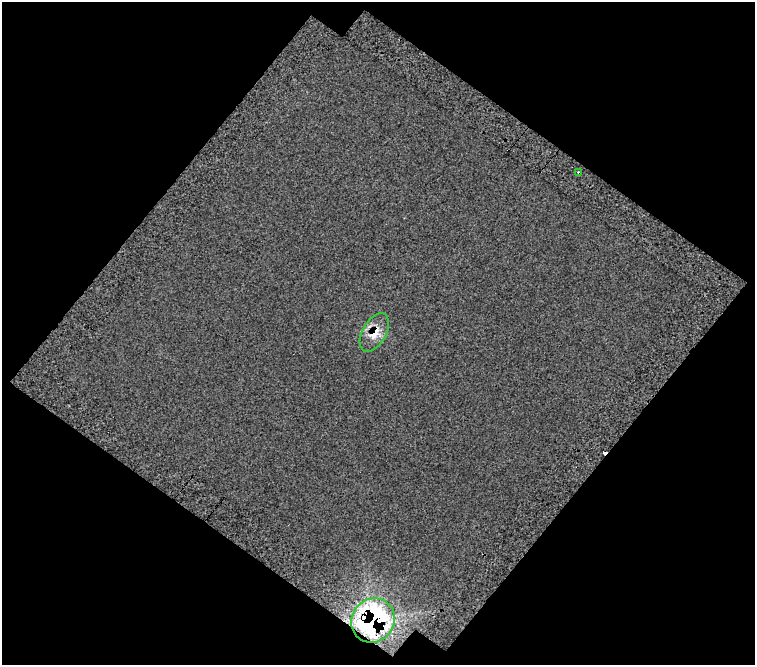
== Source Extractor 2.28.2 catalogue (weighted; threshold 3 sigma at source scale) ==
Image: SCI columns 55-807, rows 97-759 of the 855 x 859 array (HDU 1 of 3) = the unmasked area's bounding box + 8 px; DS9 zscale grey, full resolution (1 PNG px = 1 image px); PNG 757 x 667 px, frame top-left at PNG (2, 2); each listed source drawn as its Kron ellipse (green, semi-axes under 4 px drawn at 4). Shown black and unused: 49% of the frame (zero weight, under 3 of 5 exposures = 22% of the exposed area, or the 3 px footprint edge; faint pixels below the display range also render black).
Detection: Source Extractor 2.28.2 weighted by HDU 2 'WHT'. Background 0.00584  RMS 0.018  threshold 0.083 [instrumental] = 3 sigma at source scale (4.5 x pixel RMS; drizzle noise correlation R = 1.50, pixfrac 1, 0.0396/0.0396 arcsec/px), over >= 5 px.
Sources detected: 5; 2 cosmic-ray / hot-pixel residue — neither listed nor drawn; the other 3 listed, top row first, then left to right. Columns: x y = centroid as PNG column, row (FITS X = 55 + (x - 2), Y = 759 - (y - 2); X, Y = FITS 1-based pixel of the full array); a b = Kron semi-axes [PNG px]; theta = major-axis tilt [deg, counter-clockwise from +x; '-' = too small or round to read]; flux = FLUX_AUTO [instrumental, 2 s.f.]
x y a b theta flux
579 173 3 3 - 5
374 332 21 11 60 28
373 620 23 21 50 400
Overlapping masked pixels (flux is a lower limit): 3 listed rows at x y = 579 173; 374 332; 373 620